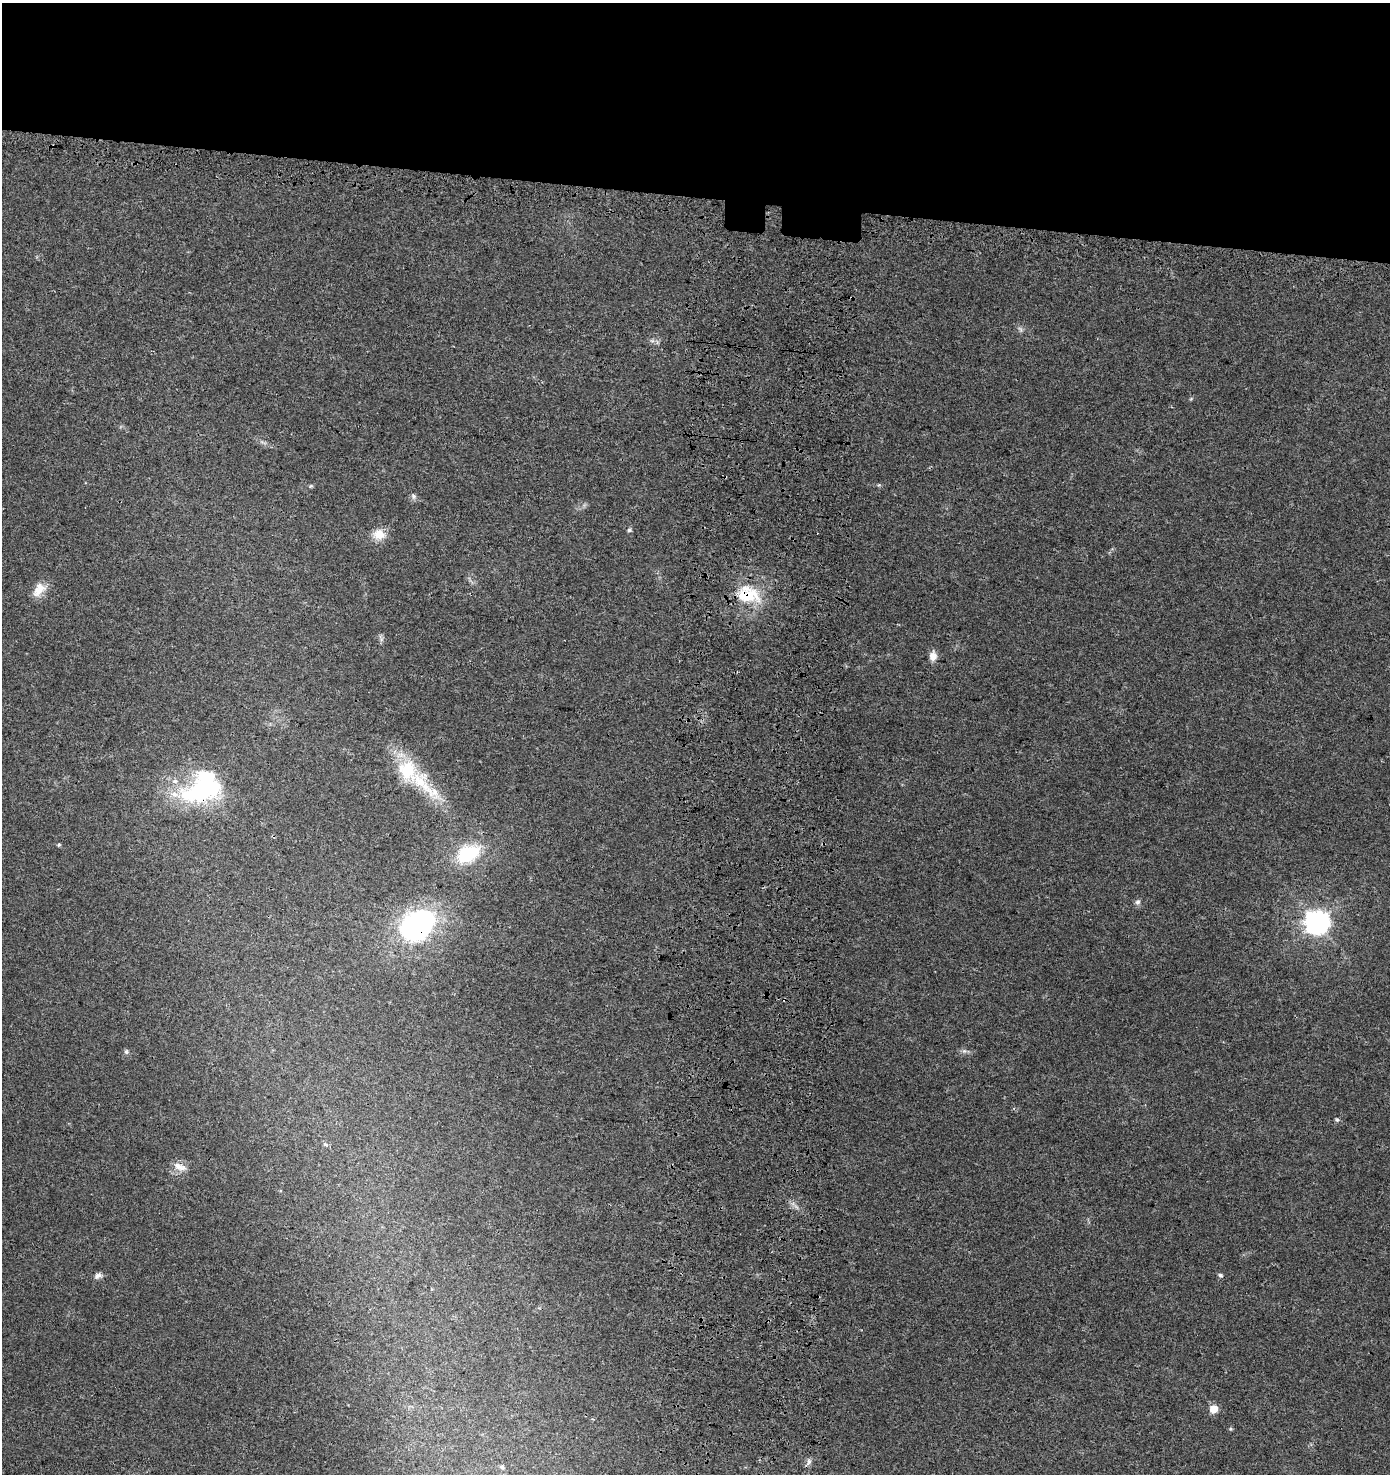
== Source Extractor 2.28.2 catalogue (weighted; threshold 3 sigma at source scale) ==
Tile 2 of 3 x 3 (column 2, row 1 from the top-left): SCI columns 1716-3103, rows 3054-4525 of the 4870 x 4628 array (HDU 1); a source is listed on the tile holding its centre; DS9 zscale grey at full resolution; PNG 1392 x 1476 px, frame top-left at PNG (2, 3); no overlay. Shown black and unused: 14% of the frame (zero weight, under 3 of 4 exposures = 9% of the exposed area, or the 3 px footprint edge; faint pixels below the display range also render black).
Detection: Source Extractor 2.28.2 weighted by HDU 2 'WHT'; one run over the whole footprint, this tile lists its part. Background 0.0306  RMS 0.0039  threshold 0.0177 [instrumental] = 3 sigma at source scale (4.5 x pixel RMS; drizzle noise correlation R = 1.50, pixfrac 1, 0.0396/0.0396 arcsec/px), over >= 5 px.
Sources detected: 33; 1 inside a brighter object's white glare — not listed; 3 inside a brighter listed object's ellipse — not listed separately; the other 29 listed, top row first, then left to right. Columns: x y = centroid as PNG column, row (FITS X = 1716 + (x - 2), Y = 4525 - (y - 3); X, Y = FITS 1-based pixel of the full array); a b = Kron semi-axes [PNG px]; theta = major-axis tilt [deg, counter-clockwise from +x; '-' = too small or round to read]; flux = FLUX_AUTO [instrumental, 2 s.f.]
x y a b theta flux
1020 329 10 4 -60 0.91
652 341 7 4 18 0.79
1191 399 6 4 2 0.44
311 486 6 5 - 0.58
414 496 8 6 -53 1.1
629 530 6 5 - 0.64
379 534 16 13 -1 5.6
39 589 21 13 50 5.3
748 595 32 21 -15 17
381 638 12 4 -67 0.94
933 656 11 8 90 3
422 784 63 19 -47 22
204 791 57 23 15 44
59 845 4 4 - 0.56
468 854 29 19 26 21
1138 902 8 7 - 1.2
1317 923 8 8 - 380
417 926 32 22 38 100
964 1051 6 5 - 0.87
126 1052 6 6 - 0.77
1337 1120 5 4 - 0.75
325 1144 6 5 - 0.73
179 1167 19 8 -23 3.3
1220 1275 6 5 - 0.79
98 1276 11 7 20 1.5
1214 1409 5 5 - 9
1231 1429 5 5 - 0.48
809 1462 8 6 70 1.2
502 1467 6 4 -18 0.65
Overlapping masked pixels (flux is a lower limit): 3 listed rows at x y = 748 595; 204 791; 417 926